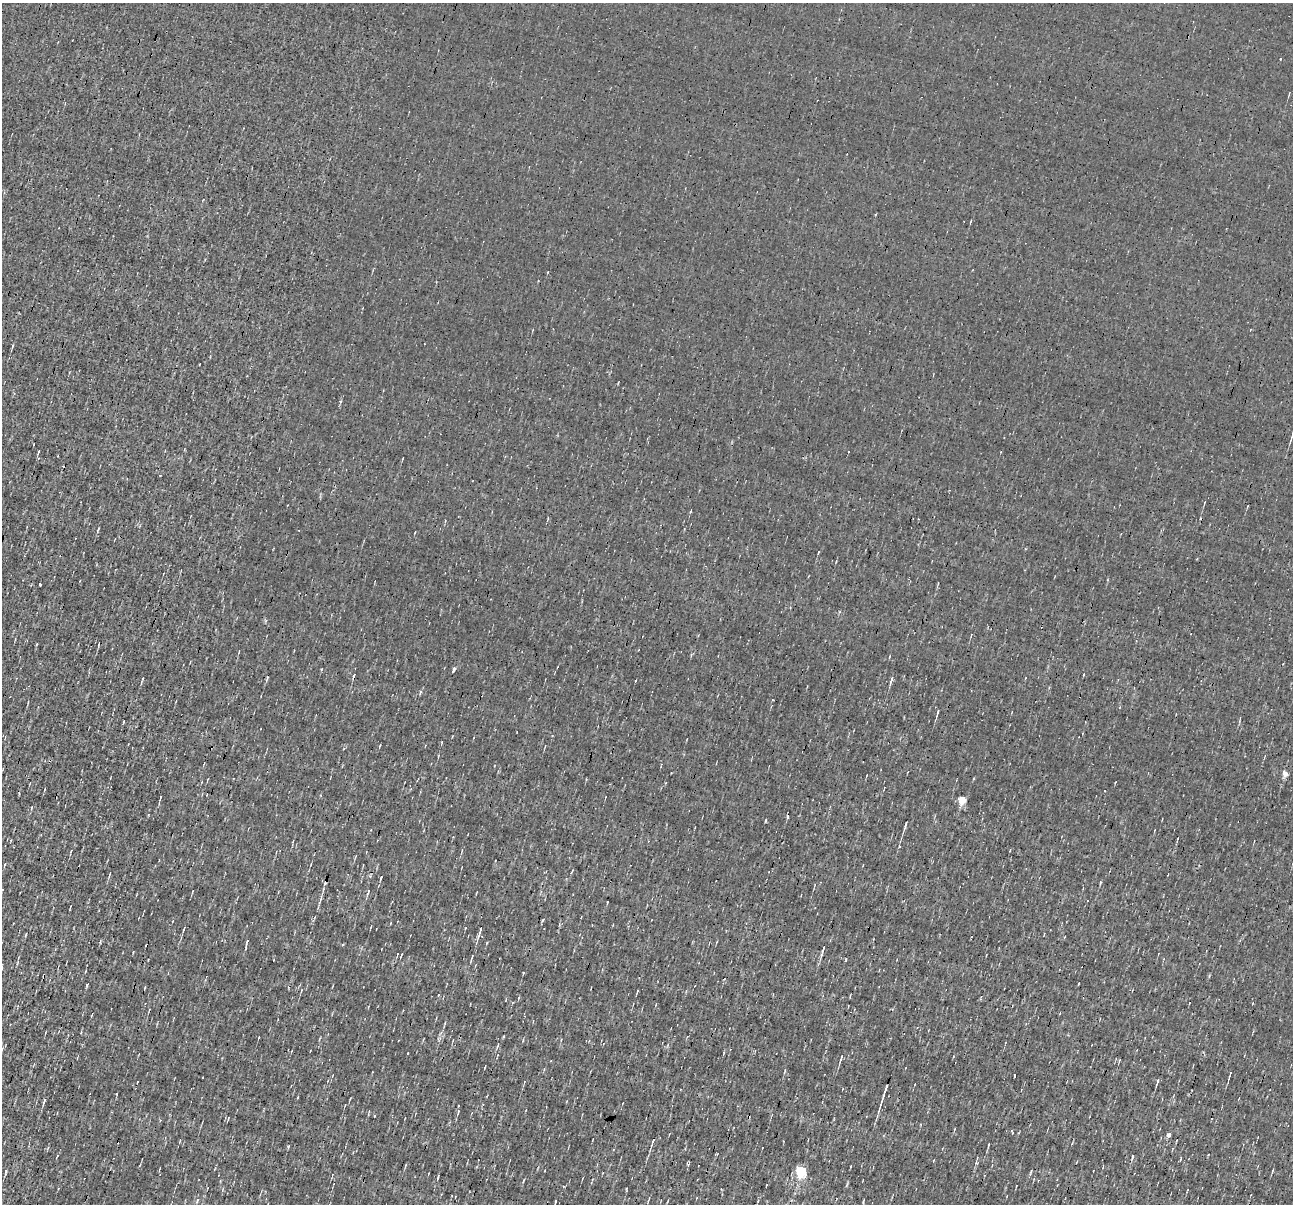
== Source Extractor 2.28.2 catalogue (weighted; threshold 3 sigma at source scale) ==
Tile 7 of 4 x 4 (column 3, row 2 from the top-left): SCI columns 2581-3871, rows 2656-3857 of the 5161 x 5185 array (HDU 1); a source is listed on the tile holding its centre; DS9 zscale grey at full resolution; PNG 1295 x 1206 px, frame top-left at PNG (2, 3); no overlay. Shown black and unused: <1% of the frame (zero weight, under 3 of 4 exposures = <1% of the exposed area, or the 3 px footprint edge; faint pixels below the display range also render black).
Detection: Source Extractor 2.28.2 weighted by HDU 2 'WHT'; one run over the whole footprint, this tile lists its part. Background 8.59e-04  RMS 0.042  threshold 0.191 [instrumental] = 3 sigma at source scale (4.5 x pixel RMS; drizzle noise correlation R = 1.50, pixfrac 1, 0.05/0.05 arcsec/px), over >= 5 px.
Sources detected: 73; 4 cosmic-ray / hot-pixel residue — not listed; the other 69 listed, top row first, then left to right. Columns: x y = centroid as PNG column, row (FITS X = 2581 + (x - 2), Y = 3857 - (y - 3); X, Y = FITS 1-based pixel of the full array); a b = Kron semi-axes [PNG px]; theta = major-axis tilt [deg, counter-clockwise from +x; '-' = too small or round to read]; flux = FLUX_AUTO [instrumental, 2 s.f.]
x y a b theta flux
1281 58 3 3 - 7.6
971 221 4 2 - 3.2
205 259 3 2 - 4.2
12 346 6 3 79 5.4
1292 434 11 3 71 9.1
39 451 5 2 - 4.1
160 475 2 2 - 3.1
1204 503 4 3 - 3.1
691 511 4 2 - 3.4
98 529 5 3 - 4.6
40 585 3 3 - 25
99 644 5 2 - 5.3
453 669 6 3 71 15
354 675 6 3 65 5.7
267 678 6 3 56 4.9
891 679 10 3 75 14
420 692 5 4 - 11
938 712 10 3 74 7.8
380 745 4 2 - 3.5
1285 773 6 5 - 32
45 789 4 2 - 2.8
160 797 6 2 80 5.2
962 800 5 5 - 130
905 825 9 2 72 9
899 846 4 3 - 3.1
71 851 7 3 65 4.7
4 865 5 3 - 3.3
109 874 7 2 78 5.4
381 878 5 3 - 4.9
368 892 8 3 70 6
321 899 9 3 69 9.1
70 907 6 2 79 3.5
543 920 6 3 68 4.5
371 927 6 2 69 3.6
184 929 7 3 71 5.6
480 931 16 3 72 16
247 941 6 3 60 5.2
823 949 11 4 72 13
401 955 4 2 - 3.3
472 958 13 3 71 8.3
87 985 5 3 - 5.2
637 991 5 2 - 4.4
1060 1013 3 2 - 2.7
92 1015 5 2 - 2.9
498 1045 7 2 71 5.3
408 1053 3 2 - 3
841 1058 11 3 72 9.4
485 1067 4 2 - 3.4
785 1071 6 2 71 4
1230 1075 11 2 71 7.5
1158 1080 5 4 - 8.1
885 1091 27 3 72 33
44 1101 8 3 73 8.7
345 1105 3 2 - 2.6
458 1112 6 4 69 5.8
374 1116 4 2 - 2.8
1169 1135 4 4 - 24
988 1145 5 2 - 5.6
288 1147 5 3 - 4.5
1132 1156 6 3 81 5.1
1273 1170 6 2 71 4.5
6 1171 6 3 69 6.5
801 1172 6 5 - 410
1031 1172 9 2 72 4.9
438 1177 6 3 73 6.1
523 1180 7 2 69 4.3
649 1199 10 2 73 5.3
555 1201 5 2 - 5.5
758 1201 4 3 - 4
Isophote crosses this tile's border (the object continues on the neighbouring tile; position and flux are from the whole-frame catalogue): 1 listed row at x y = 1292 434
Unlisted compact peaks at least as high as the median listed source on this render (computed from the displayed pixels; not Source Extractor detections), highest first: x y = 626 1189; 765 821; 116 1094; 503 1037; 976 1163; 846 959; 1101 882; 1014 1075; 1209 976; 847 1184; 343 945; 688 1164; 148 815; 36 644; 26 934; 819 552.